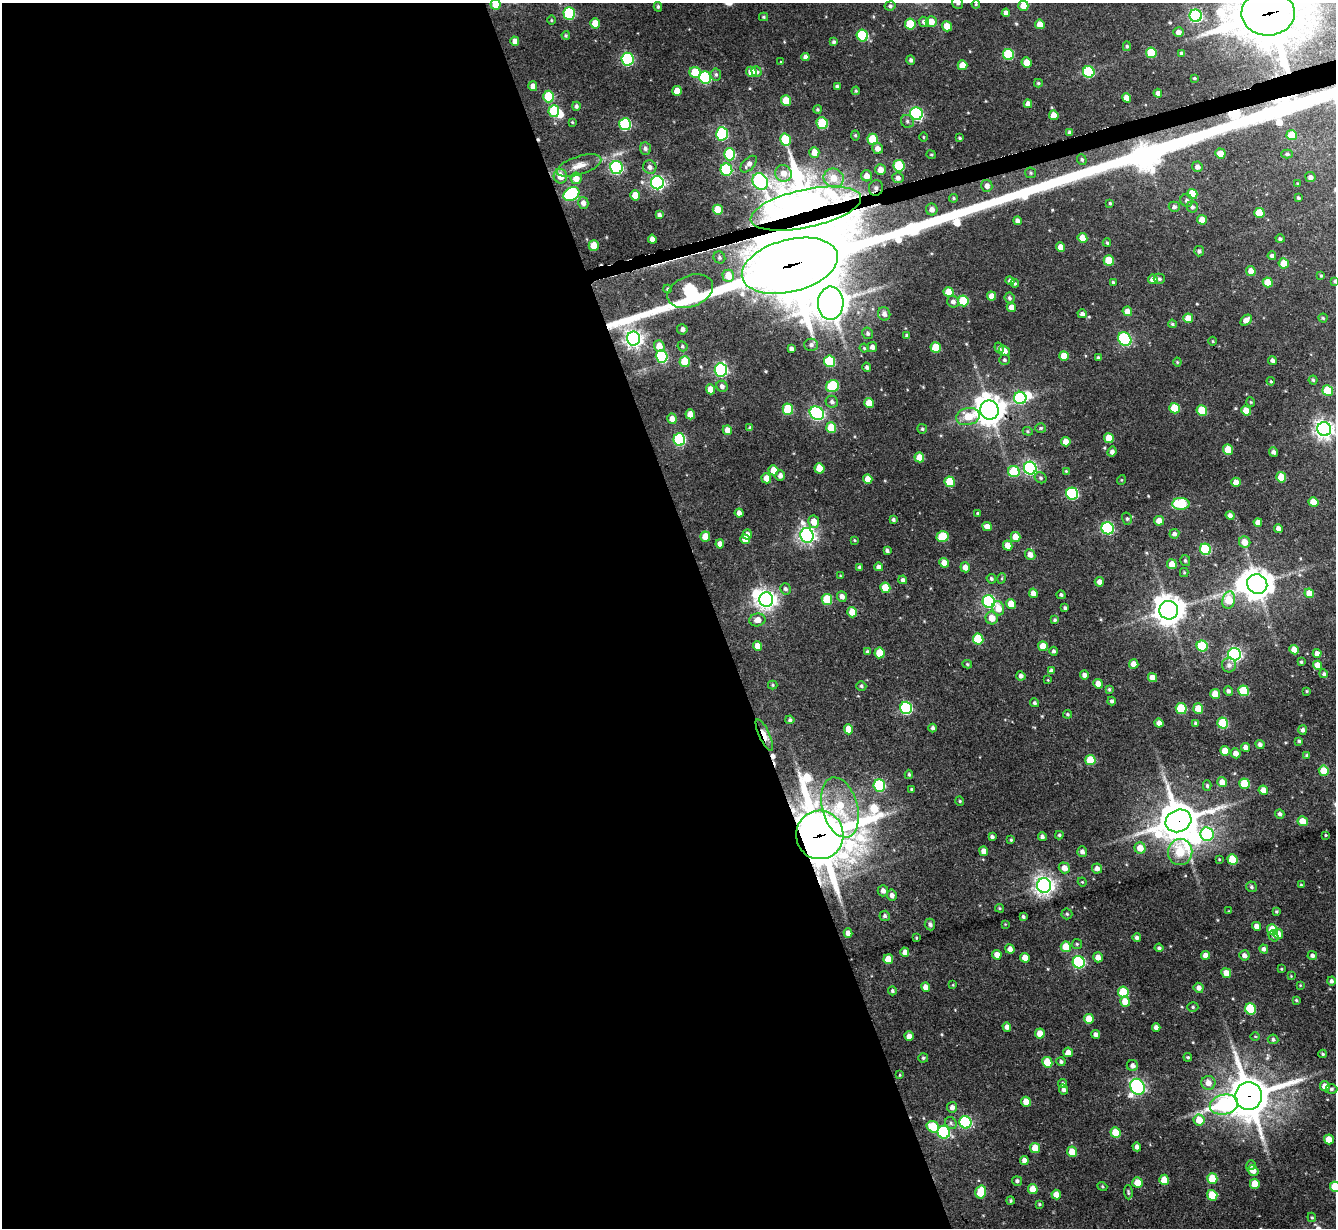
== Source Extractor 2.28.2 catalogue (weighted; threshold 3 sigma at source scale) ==
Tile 9 of 4 x 4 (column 1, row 3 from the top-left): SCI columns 2-1335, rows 1498-2723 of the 5338 x 5324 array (HDU 1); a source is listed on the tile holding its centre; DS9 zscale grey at full resolution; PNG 1338 x 1230 px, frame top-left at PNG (2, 3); each listed source drawn as its Kron ellipse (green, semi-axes under 4 px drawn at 4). Shown black and unused: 54% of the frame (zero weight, under 3 of 5 exposures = <1% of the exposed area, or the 3 px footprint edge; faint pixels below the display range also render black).
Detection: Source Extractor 2.28.2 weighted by HDU 2 'WHT'; one run over the whole footprint, this tile lists its part. Background 0.182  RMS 0.0086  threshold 0.0387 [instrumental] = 3 sigma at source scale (4.5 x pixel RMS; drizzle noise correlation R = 1.50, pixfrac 1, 0.05/0.05 arcsec/px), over >= 5 px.
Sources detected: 478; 9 inside a brighter object's white glare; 5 cosmic-ray / hot-pixel residue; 1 long thin detection or spike segment (spike, bleed or trail) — neither listed nor drawn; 1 inside a brighter listed object's ellipse — not listed separately; the other 462 listed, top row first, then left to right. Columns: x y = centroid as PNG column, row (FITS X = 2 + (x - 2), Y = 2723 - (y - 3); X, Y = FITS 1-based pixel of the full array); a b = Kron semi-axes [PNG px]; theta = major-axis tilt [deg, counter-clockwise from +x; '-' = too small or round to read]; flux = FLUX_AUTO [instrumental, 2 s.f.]
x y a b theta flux
958 3 6 5 - 2.2
495 4 5 5 - 14
976 4 4 3 - 0.98
890 6 5 4 - 1.9
1023 6 5 5 - 11
658 7 5 4 - 1.3
569 13 6 5 - 76
1006 13 4 4 - 3.4
1268 13 27 22 1 5200
1196 16 6 6 - 150
763 17 4 4 - 1.1
551 20 5 3 - 0.75
931 21 5 5 - 8.3
924 22 5 5 - 3
595 23 5 5 - 12
910 24 5 5 - 24
1040 24 5 4 - 9
947 26 5 5 - 9.6
1178 32 5 4 - 4.2
566 35 4 3 - 1.1
862 36 6 5 - 62
515 41 5 4 - 4.5
834 42 4 4 - 1.7
1127 46 5 4 - 1.4
1151 53 5 5 - 30
1008 54 6 5 - 51
1182 54 4 3 - 2.6
805 57 4 4 - 3.1
627 59 6 6 - 120
911 60 5 4 - 2
781 62 4 2 - 0.6
1026 63 5 5 - 11
962 65 5 4 - 10
695 72 6 5 - 26
751 72 5 5 - 11
756 72 5 4 - 2.7
1089 72 6 5 - 65
716 74 6 5 - 1.9
705 77 6 6 - 78
1194 78 3 2 - 1
1038 83 4 3 - 1.1
533 86 5 4 - 4.3
837 86 4 3 - 1.7
677 91 5 4 - 9.7
856 91 4 3 - 0.95
1158 93 4 4 - 4.1
549 97 6 5 - 37
1126 98 5 4 - 6.9
786 101 5 5 - 18
1028 104 4 4 - 4.5
576 106 4 4 - 2
818 109 4 4 - 1.3
554 111 6 5 - 43
916 114 6 6 - 140
1054 115 5 4 - 12
907 121 7 6 - 2.2
572 122 4 3 - 0.75
822 123 6 5 - 36
625 124 6 5 - 83
1070 132 4 3 - 1.9
722 134 6 6 - 83
855 135 5 4 - 1.3
1292 135 5 5 - 19
923 137 5 3 - 0.81
960 138 3 2 - 0.96
873 139 5 5 - 30
785 140 6 5 - 37
645 149 6 5 - 2.6
878 149 5 5 - 5.4
814 152 5 5 - 8
1220 153 5 5 - 8.7
730 154 6 5 - 56
1287 154 5 4 - 1.6
931 155 4 3 - 0.9
1082 160 5 4 - 1.5
749 164 10 6 46 4.9
579 166 23 9 18 11
899 166 6 5 - 47
650 167 7 6 - 3.5
1197 167 5 5 - 3.3
616 168 6 6 - 150
726 170 6 6 - 77
880 170 5 5 - 6.6
783 173 8 8 - 7.6
1030 173 6 5 - 1.4
560 176 7 6 - 11
867 176 5 5 - 6.4
1310 177 5 5 - 2.9
576 178 6 5 - 8.5
834 178 10 9 - 12
898 178 6 5 - 3.8
760 181 9 7 -54 250
657 183 6 6 - 230
1298 184 3 3 - 0.96
987 186 6 5 - 4.2
876 188 8 7 - 3.6
571 194 8 6 30 120
1192 194 5 5 - 22
635 195 5 5 - 11
954 198 5 4 - 1.2
1298 198 3 3 - 1.3
1187 200 6 6 - 2.3
583 203 6 5 - 4.3
1110 203 4 3 - 1.1
1174 207 5 5 - 2.5
1192 207 5 5 - 2.1
806 209 56 19 12 530
932 209 6 5 - 4.5
718 210 5 5 - 17
1259 213 5 5 - 20
659 215 4 3 - 2.4
1202 220 5 4 - 11
1017 221 4 4 - 3.7
1082 238 5 4 - 12
652 239 4 4 - 4.7
1280 239 4 4 - 1.8
1107 243 4 3 - 1.4
594 245 5 5 - 14
1060 247 4 4 - 6
1199 251 5 5 - 2.2
1272 256 4 4 - 2.4
719 257 6 5 - 2
1109 260 5 5 - 24
1284 263 5 5 - 14
790 266 49 26 14 5900
1251 271 5 4 - 6.7
728 276 6 5 - 14
1321 276 4 3 - 0.85
1153 279 5 4 - 5.4
1159 279 5 5 - 1.9
1010 281 4 4 - 2.9
1335 281 4 4 - 1.3
1113 282 4 3 - 1.2
1268 282 5 5 - 15
1015 283 4 4 - 1.2
668 289 4 3 - 1.3
690 291 24 15 22 140
949 292 5 5 - 15
991 296 5 4 - 6.8
1009 298 5 5 - 1.8
963 301 5 5 - 37
953 302 6 5 - 3.2
831 303 16 13 89 1900
1011 307 5 4 - 6
1127 311 5 4 - 7.4
884 314 7 6 - 3.9
1082 314 4 4 - 2.5
1188 318 5 4 - 12
1323 318 4 4 - 1.2
1246 320 6 4 43 6.3
1172 324 4 3 - 1.2
682 329 5 5 - 3
868 333 6 5 - 2.2
907 336 4 3 - 1.5
634 339 7 6 - 420
1125 339 7 6 - 110
1213 341 4 3 - 0.77
811 345 6 6 - 2.8
659 346 6 5 - 8.9
682 346 5 4 - 1.5
872 347 5 5 - 3.5
864 348 4 4 - 1.2
936 348 5 5 - 23
999 348 5 4 - 1.8
791 349 4 4 - 3
1004 351 6 5 - 7.1
662 356 6 6 - 72
1064 356 5 4 - 12
1098 358 4 3 - 1.6
1004 360 5 5 - 1.5
829 361 6 5 - 46
1272 361 4 4 - 2.6
685 362 5 5 - 20
1177 362 4 4 - 0.87
867 367 4 4 - 2.2
721 370 7 6 - 170
1313 380 4 4 - 1.2
1271 381 4 3 - 0.93
722 386 6 5 - 3
832 386 7 6 - 52
711 389 5 4 - 10
1328 391 5 5 - 29
1020 398 6 6 - 92
832 402 6 6 - 2.6
1251 402 4 4 - 0.9
869 403 5 4 - 12
1175 408 5 5 - 27
788 409 6 5 - 42
989 410 9 9 - 1200
1202 410 5 5 - 26
1246 411 5 4 - 12
817 413 7 6 - 190
690 414 5 4 - 7.8
968 416 12 8 14 17
672 419 5 5 - 5.1
750 428 3 3 - 1.4
831 428 5 5 - 22
1041 428 5 4 - 1.4
922 429 5 5 - 1.5
1324 429 7 7 - 490
727 430 5 4 - 6.2
1028 431 5 4 - 1.2
1109 438 5 5 - 15
679 439 6 6 - 88
1066 442 5 4 - 7.2
1228 450 5 5 - 17
1112 452 5 4 - 2.6
1273 452 5 4 - 2.6
919 457 5 5 - 13
819 468 5 5 - 12
1030 468 6 6 - 200
773 470 5 5 - 11
1014 471 6 5 - 32
1066 471 4 4 - 0.95
780 476 5 4 - 3.6
1281 477 5 5 - 16
766 478 5 5 - 7.5
1041 478 6 5 - 1.6
868 479 5 4 - 9.3
1121 480 5 3 - 0.71
950 482 5 5 - 25
1236 482 5 4 - 7.3
1072 494 6 6 - 96
1313 502 5 4 - 13
1181 504 8 6 0 51
739 513 4 4 - 4.1
978 513 3 3 - 1.1
1230 515 4 4 - 3.2
1127 519 6 5 - 1.6
893 520 4 3 - 1.7
1159 521 5 4 - 7.1
814 522 6 5 - 8.9
1258 522 4 4 - 5.9
987 526 5 4 - 5.2
1108 528 6 6 - 110
1278 528 4 4 - 3.6
747 534 5 4 - 4.4
1174 534 5 4 - 3.1
807 535 7 6 - 340
705 537 5 4 - 13
943 537 6 5 - 32
1016 537 5 5 - 12
745 539 5 4 - 7.9
854 540 4 3 - 0.9
1245 542 6 5 - 8.8
720 544 4 4 - 5.3
1008 545 5 4 - 7.9
1205 549 6 5 - 61
887 550 4 3 - 2.3
1030 554 5 5 - 5.4
1185 561 5 5 - 1.6
944 563 5 4 - 7.8
1172 564 5 4 - 10
860 567 4 3 - 1.8
879 567 4 4 - 3.2
965 567 5 5 - 6.5
1184 573 4 4 - 0.89
840 576 4 3 - 0.91
1002 578 5 3 - 0.95
991 579 5 4 - 1.9
903 580 4 4 - 2.4
1099 582 4 4 - 4.7
1257 584 10 9 - 1100
885 588 5 5 - 17
785 589 6 5 - 2.3
1033 593 5 4 - 6.3
1309 593 5 4 - 10
1061 595 4 4 - 1.6
842 597 5 5 - 4.2
827 599 5 5 - 31
766 600 7 7 - 490
1229 600 9 6 79 24
989 601 6 6 - 160
1011 604 5 4 - 11
998 608 7 6 - 11
1065 608 4 3 - 1.8
1169 610 9 9 - 1200
852 612 5 4 - 13
992 618 6 6 - 10
757 620 8 6 11 6.2
1055 620 3 3 - 1.4
978 639 5 5 - 35
758 646 5 4 - 8.5
1043 646 5 4 - 14
1202 646 5 5 - 41
1294 650 5 4 - 8.8
1054 651 4 4 - 2
867 652 4 4 - 1.5
879 653 5 5 - 21
1317 653 4 4 - 3.8
1235 654 6 6 - 230
1301 662 3 3 - 1.1
967 664 5 3 - 1.2
1134 664 5 4 - 8.3
1229 665 7 7 - 3.7
1317 665 5 4 - 9.7
1051 671 4 4 - 2.7
1324 674 4 4 - 1.7
1084 675 4 4 - 3.8
1021 676 5 4 - 3.2
1152 677 5 4 - 6.3
1048 680 4 3 - 0.68
1098 684 5 4 - 7.7
773 685 4 4 - 1
861 686 5 4 - 1.5
1109 689 4 3 - 1.1
1228 691 5 4 - 2.3
1244 691 5 5 - 36
1307 691 3 3 - 0.91
1215 694 5 5 - 13
1112 701 4 4 - 1.9
1035 703 4 4 - 1.4
906 708 6 6 - 110
1198 708 5 5 - 13
1181 709 5 5 - 38
1067 714 4 4 - 1.4
790 720 4 4 - 1.7
1159 723 4 4 - 4.6
1196 723 4 3 - 1.6
1223 723 5 5 - 40
933 728 4 3 - 2.1
848 729 5 4 - 10
1303 730 5 4 - 2.5
764 735 17 5 -65 10
1299 741 4 3 - 1.3
1260 744 5 4 - 2.7
1246 747 4 4 - 4.4
1225 751 5 5 - 10
1236 753 5 5 - 6
1307 756 4 3 - 1.4
1090 760 5 5 - 23
1324 771 5 5 - 18
909 774 5 4 - 1.3
1222 782 5 5 - 6.9
1245 784 5 5 - 28
879 785 6 5 - 71
1207 786 5 4 - 1.5
911 789 3 3 - 0.8
1263 790 5 4 - 7.6
960 801 5 4 - 1.1
840 807 31 17 -75 38
1280 814 5 4 - 2.4
1178 821 13 11 24 2600
1303 821 5 4 - 13
1207 834 7 6 - 94
820 835 24 23 - 4900
1059 835 4 4 - 1.4
1326 835 3 3 - 0.8
992 837 4 3 - 2
1042 837 4 4 - 2.3
1011 840 4 3 - 1.1
1140 848 6 5 - 10
984 851 5 4 - 5.7
1082 852 5 5 - 3
1180 852 13 12 - 36
1219 859 3 2 - 0.68
1232 859 5 5 - 27
1064 868 6 5 - 6.6
1097 868 5 5 - 3.9
1082 882 4 4 - 0.82
1044 885 7 7 - 460
1301 885 3 3 - 0.95
1251 887 5 5 - 1.7
883 891 5 5 - 3.8
892 895 5 5 - 3.6
1000 908 4 3 - 0.98
1229 911 3 3 - 0.6
1276 911 4 4 - 1.2
1067 914 5 5 - 1.4
885 916 5 5 - 2.1
1023 917 3 3 - 1.6
930 924 6 5 - 2.4
1005 924 3 3 - 0.62
1257 926 4 4 - 5.1
1272 929 5 5 - 18
848 933 5 4 - 5.2
1278 934 5 5 - 6.8
1274 936 6 4 -55 1.8
916 938 3 2 - 0.76
1137 938 4 4 - 2.2
1077 944 5 5 - 1.3
1066 947 5 5 - 17
1159 948 4 3 - 1.8
1010 949 5 4 - 4.4
1264 949 5 4 - 3.1
905 952 4 4 - 5.4
997 955 5 4 - 6.8
1205 955 4 4 - 5
1244 955 5 5 - 4
1312 955 5 4 - 3
1098 957 5 4 - 6.2
1025 958 5 4 - 8.9
888 959 5 5 - 14
1079 962 6 6 - 120
1281 969 4 3 - 0.86
1226 973 5 4 - 9.2
1291 976 3 3 - 0.6
1331 981 4 4 - 2.2
953 985 4 3 - 0.7
1300 985 4 3 - 0.64
925 987 5 4 - 5.4
1199 988 5 5 - 3.7
892 991 4 4 - 1.5
1123 992 5 5 - 32
1296 1000 4 3 - 1
1125 1002 5 5 - 14
1193 1007 5 5 - 1.4
1250 1009 6 5 - 51
1089 1019 5 5 - 13
1007 1027 5 4 - 3.6
1156 1027 4 4 - 4.1
1040 1033 5 5 - 11
1096 1034 4 4 - 3.1
909 1036 5 4 - 5.8
1255 1036 4 3 - 0.69
1273 1039 5 5 - 2
1068 1052 5 4 - 6
1323 1054 4 3 - 1.2
1188 1057 4 4 - 1.2
923 1058 5 4 - 1.5
1047 1062 5 5 - 21
1061 1062 4 4 - 1.7
1132 1066 5 5 - 2.8
900 1075 4 3 - 0.79
1208 1083 7 7 - 6.1
1062 1084 5 4 - 1.8
1325 1086 5 5 - 7.2
1137 1087 8 7 - 240
1063 1089 5 4 - 2.5
1331 1089 6 4 1 2
1249 1096 14 13 - 2900
1026 1102 5 4 - 9.4
1224 1105 14 10 13 93
952 1107 5 5 - 3.6
1199 1120 5 5 - 14
965 1122 6 6 - 110
951 1123 6 5 - 1.9
933 1127 6 5 - 23
944 1132 6 6 - 110
1116 1133 5 5 - 17
1329 1139 5 4 - 11
1137 1147 4 4 - 3.1
1035 1148 5 5 - 12
1072 1152 5 5 - 12
1024 1160 4 4 - 4.4
1251 1165 5 4 - 1.8
1253 1171 6 5 - 6.6
1212 1179 5 5 - 23
1164 1180 5 5 - 15
1017 1181 5 4 - 2
1137 1183 5 5 - 13
1255 1184 5 5 - 17
1102 1187 5 4 - 1.1
1335 1187 5 5 - 29
1033 1189 5 4 - 12
981 1192 6 5 - 30
1128 1192 7 4 -86 1.4
1056 1195 5 4 - 9.1
1212 1195 5 5 - 25
1011 1201 4 4 - 1.5
1040 1204 4 3 - 1
1312 1217 5 4 - 1.2
Overlapping masked pixels (flux is a lower limit): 8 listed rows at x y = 1268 13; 876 188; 806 209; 790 266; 764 735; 1178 821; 820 835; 1249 1096
Isophote crosses this tile's border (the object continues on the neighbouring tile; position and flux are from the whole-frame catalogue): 6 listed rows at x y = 958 3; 495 4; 1023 6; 1268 13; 1335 281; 1335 1187